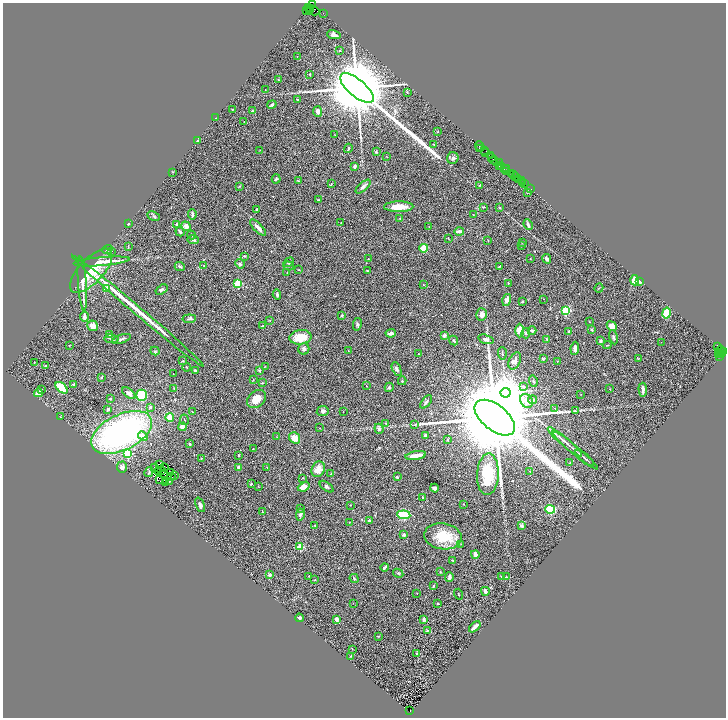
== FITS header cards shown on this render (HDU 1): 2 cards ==
NAXIS1  =                 1447
NAXIS2  =                 1431

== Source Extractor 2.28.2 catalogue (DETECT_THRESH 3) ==
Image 1447 x 1431 px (HDU 1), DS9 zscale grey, zoomed out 1/2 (1 PNG px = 2 x 2 image px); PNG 728 x 720 px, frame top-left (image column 2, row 1430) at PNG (3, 3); each listed source drawn as its Kron ellipse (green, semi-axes under 4 px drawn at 4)
Background 1.7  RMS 0.094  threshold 0.283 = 3 sigma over >= 5 px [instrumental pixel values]
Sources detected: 358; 55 cannot appear on this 1/2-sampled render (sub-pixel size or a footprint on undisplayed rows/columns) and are neither listed nor drawn; the other 303 listed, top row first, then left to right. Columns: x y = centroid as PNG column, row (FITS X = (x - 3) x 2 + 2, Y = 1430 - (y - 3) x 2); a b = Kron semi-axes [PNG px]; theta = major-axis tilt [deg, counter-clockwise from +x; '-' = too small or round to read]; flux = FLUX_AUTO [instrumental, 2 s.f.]
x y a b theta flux
313 5 3 1 - 62
308 8 2 1 - 110
311 8 4 2 - 460
307 10 3 2 - 530
309 10 3 1 - 210
313 11 6 3 -10 550
323 13 2 1 - 41
334 35 7 4 -11 66
340 51 4 3 - 19
297 56 2 1 - 5.1
310 74 2 1 - 11
278 80 2 2 - 6.1
357 88 20 8 -40 240000
265 90 2 1 - 6
407 92 3 3 - 12
298 100 3 2 - 8.3
272 104 5 3 - 27
232 109 2 2 - 12
252 111 3 2 - 14
318 111 5 4 - 62
216 118 3 1 - 5.9
244 122 2 2 - 7.3
438 132 3 2 - 8.8
335 135 2 2 - 5.4
197 141 3 2 - 15
433 144 2 1 - 9
480 146 5 2 - 250
348 148 4 3 - 20
479 148 2 1 - 77
260 150 3 2 - 11
485 151 3 1 - 120
376 152 3 2 - 27
485 152 2 1 - 100
490 156 3 2 - 130
387 157 3 2 - 6.9
453 158 6 5 - 47
491 158 3 1 - 350
494 160 4 3 - 740
499 162 3 1 - 240
355 166 3 3 - 49
499 166 3 1 - 690
501 167 2 2 - 230
506 168 3 1 - 270
504 169 3 1 - 240
173 172 3 2 - 6.5
507 172 2 1 - 49
512 173 2 1 - 61
513 174 2 1 - 71
515 177 3 1 - 170
276 179 4 3 - 32
519 179 3 2 - 220
299 181 4 3 - 16
521 181 2 1 - 200
523 183 3 1 - 140
524 183 2 1 - 96
331 184 3 2 - 8
480 185 4 2 - 11
239 186 3 2 - 11
363 187 9 4 41 53
531 189 2 1 - 68
527 192 2 2 - 7.6
319 200 3 3 - 19
399 207 14 5 1 290
484 207 4 2 - 23
500 208 3 3 - 18
257 210 3 2 - 36
192 214 5 3 - 39
474 215 3 2 - 6.5
153 216 6 2 -28 21
400 219 3 3 - 12
341 223 2 1 - 7.9
128 224 2 2 - 14
177 225 4 3 - 34
528 225 6 2 -66 39
186 226 5 4 - 100
429 227 3 2 - 6
258 228 11 3 -45 100
459 231 5 3 - 62
180 232 5 2 - 33
191 235 4 3 - 19
448 238 3 1 - 7.2
193 240 5 4 - 45
488 241 2 2 - 5.5
522 242 3 3 - 13
521 246 3 2 - 10
128 247 4 3 - 13
424 248 4 4 - 370
107 249 5 4 - 20
111 251 3 2 - 12
244 256 3 3 - 19
368 258 2 1 - 4.6
530 259 2 2 - 9.5
547 259 5 3 - 50
102 262 28 3 5 240
289 262 5 4 - 30
240 264 5 3 - 32
204 266 3 2 - 9.3
289 266 5 3 - 24
180 267 5 4 - 42
499 267 3 2 - 20
299 270 3 2 - 9.6
91 271 28 12 47 550
367 271 3 2 - 16
287 272 2 2 - 5.6
635 280 5 4 - 200
640 281 4 2 - 110
82 283 27 3 -86 190
238 283 3 3 - 990
508 283 2 2 - 11
423 285 2 2 - 6.9
106 288 3 2 - 100
599 288 5 1 - 8.1
162 290 6 4 35 39
277 295 5 3 - 30
544 299 2 1 - 4.2
507 300 6 4 74 95
523 301 2 2 - 67
138 311 86 2 -40 1100
566 311 3 3 - 1600
667 313 6 4 79 410
481 314 6 5 - 110
342 316 2 2 - 50
84 317 5 4 - 70
189 319 7 3 6 30
270 321 3 2 - 9.3
589 322 2 2 - 6.6
357 324 6 4 78 32
92 326 5 5 - 150
262 326 4 3 - 17
612 326 5 4 - 98
520 330 7 4 -89 230
592 330 3 2 - 29
532 331 4 3 - 46
569 331 3 3 - 26
391 333 5 3 - 80
526 333 5 4 - 32
109 335 3 2 - 9.4
444 336 3 3 - 58
300 337 11 7 6 330
613 337 7 3 -78 30
111 339 7 4 -8 45
121 339 10 3 18 44
486 339 8 4 -17 65
547 339 4 2 - 21
454 340 5 2 - 22
600 341 4 3 - 39
661 342 2 1 - 8.8
69 345 3 2 - 8.3
607 345 4 2 - 16
718 346 2 2 - 830
575 348 6 3 84 74
304 349 5 5 - 48
720 350 4 3 - 650
155 351 5 2 - 13
348 351 3 2 - 6.1
718 352 2 1 - 61
502 353 6 2 -88 19
721 353 6 2 28 690
418 354 2 2 - 7.7
721 355 3 1 - 210
720 357 3 2 - 170
638 358 4 2 - 9.6
543 359 4 3 - 22
183 361 3 3 - 16
515 361 9 5 65 81
557 361 2 2 - 7.7
34 362 2 1 - 6.2
46 365 2 2 - 19
265 366 3 2 - 7
187 367 4 2 - 9.6
397 369 7 3 -66 55
195 370 4 3 - 26
259 371 3 3 - 29
173 374 2 1 - 9.3
101 377 3 2 - 12
253 380 3 2 - 8
402 381 4 2 - 13
533 381 6 3 -73 24
262 383 3 2 - 12
74 384 2 2 - 30
366 386 3 1 - 7.6
389 387 5 3 - 25
524 387 4 3 - 25
62 388 7 4 -41 520
174 388 3 3 - 11
41 389 2 2 - 27
610 389 3 2 - 7.6
643 390 7 2 -86 65
38 393 4 4 - 140
129 393 8 4 -37 100
506 393 5 5 - 37000
581 394 3 2 - 5.4
141 395 5 5 - 570
110 399 2 2 - 23
257 399 10 7 41 200
533 400 4 3 - 28
526 401 7 6 - 140
426 402 8 3 50 40
150 407 3 3 - 40
555 408 2 1 - 8
108 409 3 3 - 44
323 411 6 5 - 45
575 411 4 2 - 13
192 412 2 2 - 5.3
343 412 2 2 - 8.1
60 417 2 1 - 9.1
170 417 4 4 - 220
495 418 24 12 -39 390000
184 420 5 2 - 17
386 423 3 2 - 11
415 424 3 2 - 9.2
182 427 4 4 - 120
320 428 2 1 - 4.5
379 429 5 4 - 38
122 432 33 18 26 5900
426 435 3 3 - 37
143 436 5 4 - 100
277 437 3 2 - 10
294 438 6 5 - 170
448 440 4 2 - 15
565 442 22 3 -40 99
190 444 3 3 - 21
253 449 3 2 - 8.7
575 450 29 2 -40 75
127 454 3 3 - 1300
239 455 3 2 - 14
416 456 10 3 10 180
201 458 4 2 - 12
585 458 11 1 -39 29
570 463 2 2 - 7.5
160 465 2 1 - 1.5
122 467 5 5 - 61
164 467 2 1 - 5.3
239 467 3 3 - 120
267 467 2 2 - 14
155 468 4 1 - 2.5
318 469 8 6 64 130
161 470 2 1 - 9.8
158 471 2 1 - 5
530 471 3 2 - 11
149 472 5 2 - 13
170 472 3 2 - 3.8
331 473 2 2 - 21
163 474 2 1 - 3.2
488 474 20 11 87 710
174 476 2 1 - 5.3
171 477 2 1 - 1.5
397 477 3 2 - 22
303 478 3 2 - 9.1
160 479 2 1 - 7.9
166 480 2 2 - 11
170 481 2 1 - 10
166 483 2 1 - 4.3
251 484 2 2 - 27
258 486 2 2 - 5.6
304 487 6 3 22 210
326 487 8 3 -36 33
434 488 4 3 - 45
423 497 3 2 - 13
463 504 2 2 - 13
200 505 7 4 -66 63
350 505 3 2 - 7.7
300 508 3 3 - 13
550 509 5 4 - 720
262 512 3 2 - 12
300 515 6 4 82 37
404 515 6 4 -6 1000
369 520 3 2 - 27
349 522 2 2 - 6.5
315 525 3 2 - 13
522 526 3 2 - 58
404 535 3 3 - 42
443 536 19 13 -8 590
461 544 3 2 - 9.3
300 547 2 2 - 580
475 554 4 3 - 74
452 560 3 2 - 7.7
384 567 4 2 - 48
440 572 3 2 - 8.6
398 573 5 3 - 22
269 575 2 2 - 190
309 576 3 2 - 5.7
449 577 5 3 - 42
502 577 3 2 - 26
506 577 3 2 - 13
354 578 5 3 - 27
315 580 3 3 - 13
433 586 3 3 - 14
485 591 4 3 - 49
417 593 2 1 - 5.3
459 594 5 1 - 9.5
353 603 2 2 - 6.2
438 604 4 2 - 15
299 618 4 4 - 46
336 619 3 3 - 85
424 619 4 3 - 28
475 627 7 3 42 110
427 631 3 3 - 18
378 636 3 2 - 13
352 649 3 2 - 7.5
416 653 3 3 - 17
351 656 3 2 - 8.1
409 711 4 2 - 650
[55 sub-pixel or undisplayed-footprint detections neither listed nor drawn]